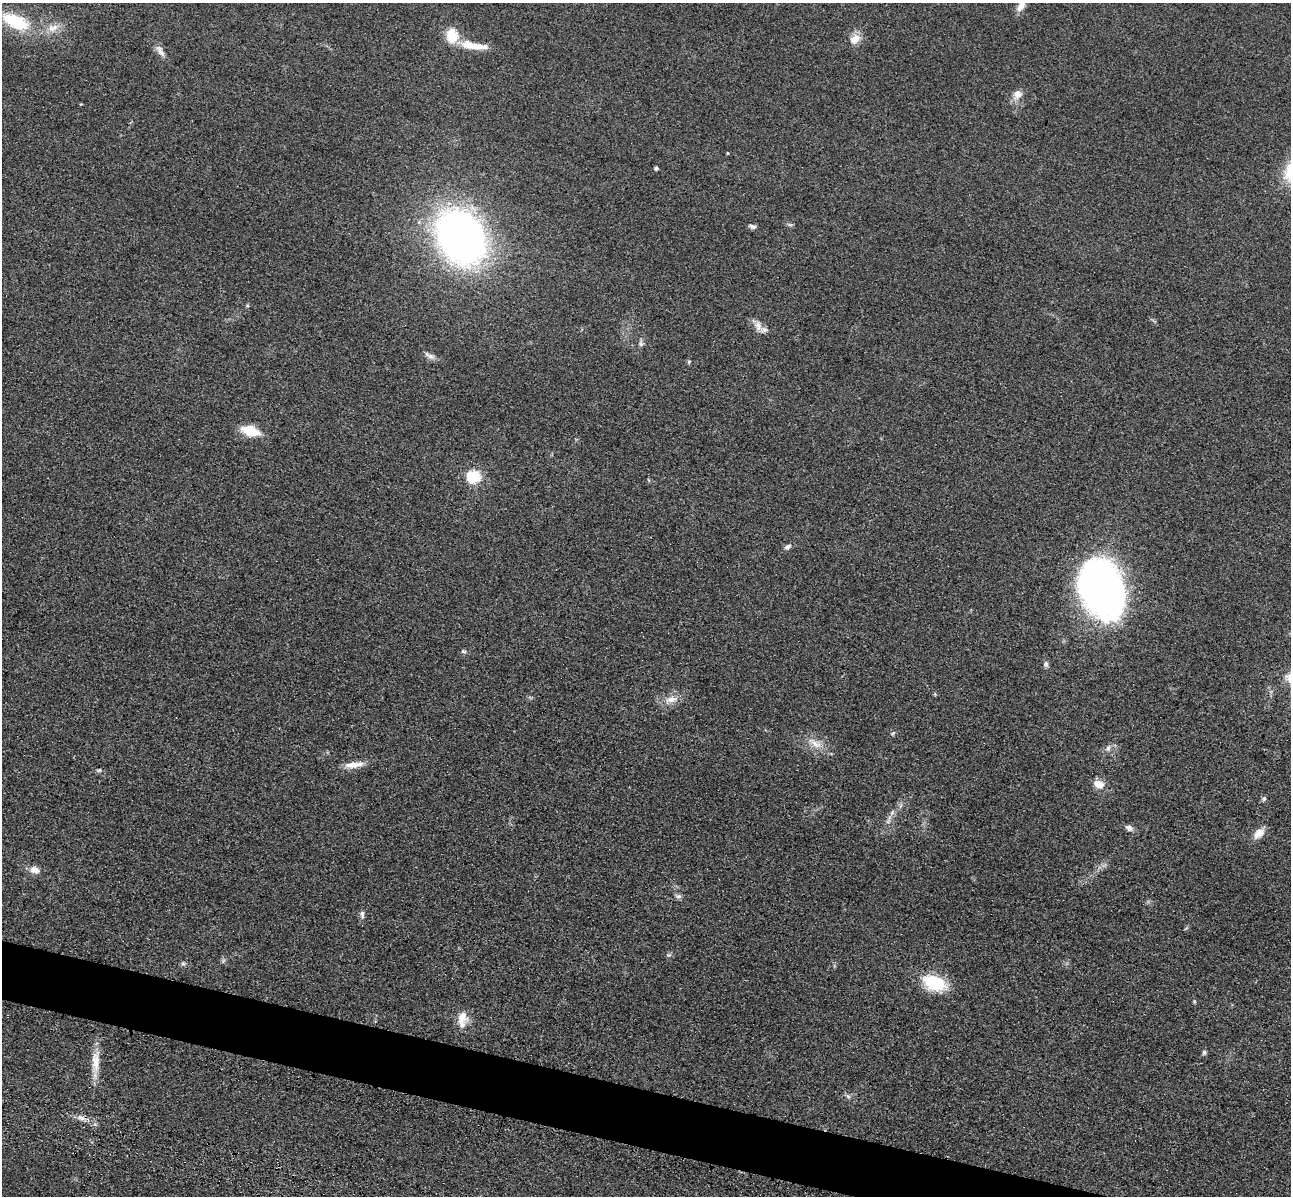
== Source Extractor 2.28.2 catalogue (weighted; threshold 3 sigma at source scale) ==
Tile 6 of 4 x 4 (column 2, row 2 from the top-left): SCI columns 1462-2750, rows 2786-3979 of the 5350 x 5365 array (HDU 1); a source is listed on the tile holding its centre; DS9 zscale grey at full resolution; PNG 1293 x 1198 px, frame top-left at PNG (2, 3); no overlay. Shown black and unused: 4% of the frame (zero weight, under 3 of 4 exposures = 9% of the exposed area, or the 3 px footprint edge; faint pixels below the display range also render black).
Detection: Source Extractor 2.28.2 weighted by HDU 2 'WHT'; one run over the whole footprint, this tile lists its part. Background 0.0485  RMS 0.0084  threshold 0.0377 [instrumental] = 3 sigma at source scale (4.5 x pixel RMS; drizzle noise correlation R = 1.50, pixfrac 1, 0.05/0.05 arcsec/px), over >= 5 px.
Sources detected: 49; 2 inside a brighter listed object's ellipse — not listed separately; the other 47 listed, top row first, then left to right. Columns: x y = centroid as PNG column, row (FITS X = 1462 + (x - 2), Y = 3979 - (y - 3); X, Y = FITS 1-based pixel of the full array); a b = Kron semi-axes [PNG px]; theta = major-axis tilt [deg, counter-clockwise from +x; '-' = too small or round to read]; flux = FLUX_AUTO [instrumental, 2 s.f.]
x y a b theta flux
1021 5 19 7 60 8
15 21 36 16 -23 41
52 28 15 10 19 9.1
452 36 18 14 -85 19
855 39 16 12 34 8.3
469 44 20 11 -17 14
160 51 18 7 -59 5.3
1017 94 12 10 50 7.3
728 153 3 3 - 0.72
656 168 4 4 - 2
790 225 7 4 -18 1.4
753 226 9 5 -17 2.4
460 237 42 33 -59 490
247 306 6 4 18 0.99
758 326 14 8 -76 5.6
641 344 6 6 - 2
429 355 16 6 -29 3.9
689 362 6 4 60 1.1
250 431 14 8 -16 29
473 477 6 6 - 100
787 547 10 6 34 2.7
1101 587 43 31 -71 590
464 651 8 4 -9 1.4
1046 664 8 6 67 2.1
671 699 18 9 15 8.8
893 733 6 4 44 1.2
815 744 21 9 -32 9.7
1108 748 9 6 70 2.8
354 765 28 7 7 9.4
99 770 6 5 - 1.2
1099 784 12 8 -28 9.2
1264 799 7 5 74 1.7
888 821 11 4 63 2.9
1129 828 11 7 -26 3.5
1259 833 15 9 45 8.5
35 870 13 8 -10 6.5
678 896 8 6 15 2.3
362 914 11 6 90 2.9
223 961 7 4 71 1.4
183 963 6 5 - 1.6
934 982 24 14 -20 42
1194 1001 6 3 -71 0.93
462 1017 19 14 82 11
1204 1052 6 6 - 1.7
96 1061 33 11 89 15
848 1096 7 5 -44 1.9
82 1118 9 6 -27 3.8
Isophote crosses this tile's border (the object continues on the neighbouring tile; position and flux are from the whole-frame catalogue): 1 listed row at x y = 1021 5